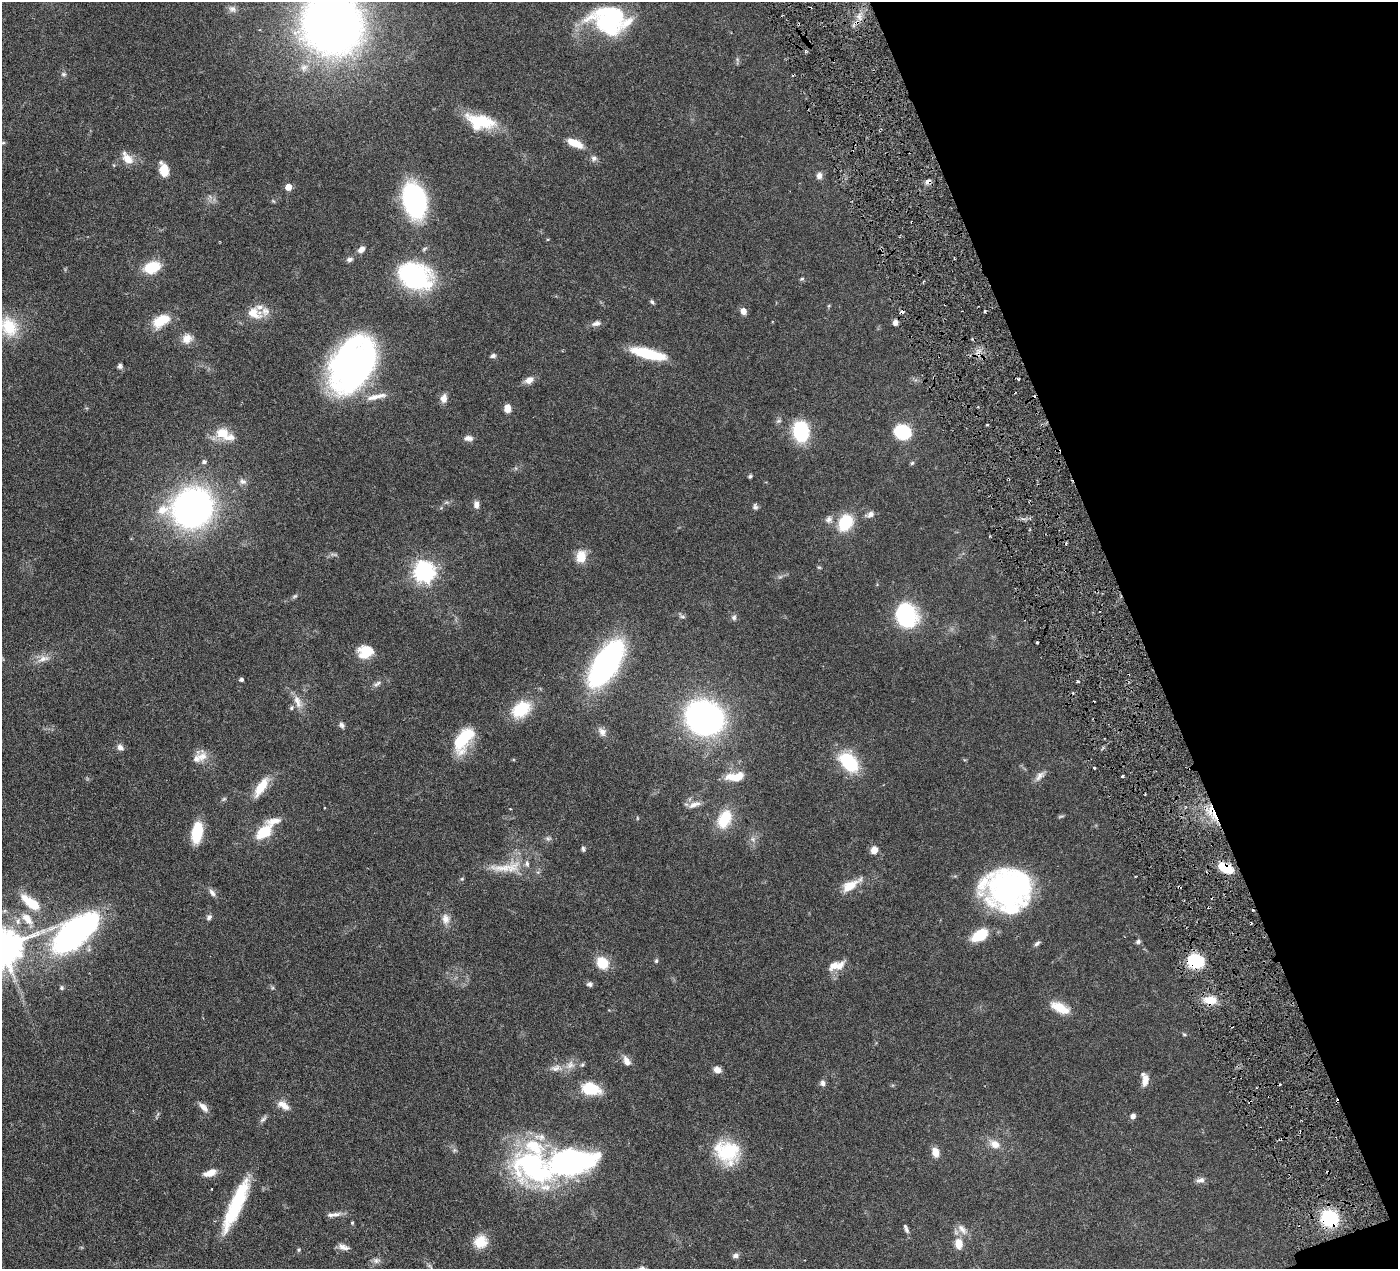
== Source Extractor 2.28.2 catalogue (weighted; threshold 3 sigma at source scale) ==
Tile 12 of 4 x 4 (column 4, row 3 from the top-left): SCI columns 4197-5592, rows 1570-2836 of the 5599 x 5543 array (HDU 1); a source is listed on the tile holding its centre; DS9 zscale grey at full resolution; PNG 1400 x 1271 px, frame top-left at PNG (2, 2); no overlay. Shown black and unused: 19% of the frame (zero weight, under 3 of 6 exposures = <1% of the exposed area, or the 3 px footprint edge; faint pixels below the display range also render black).
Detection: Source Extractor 2.28.2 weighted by HDU 2 'WHT'; one run over the whole footprint, this tile lists its part. Background 0.0864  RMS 0.0036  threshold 0.0149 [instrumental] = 3 sigma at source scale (4.09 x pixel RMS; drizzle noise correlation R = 1.36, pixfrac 0.8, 0.05/0.05 arcsec/px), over >= 5 px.
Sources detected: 174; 3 inside a brighter object's white glare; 5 cosmic-ray / hot-pixel residue — not listed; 15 inside a brighter listed object's ellipse — not listed separately; the other 151 listed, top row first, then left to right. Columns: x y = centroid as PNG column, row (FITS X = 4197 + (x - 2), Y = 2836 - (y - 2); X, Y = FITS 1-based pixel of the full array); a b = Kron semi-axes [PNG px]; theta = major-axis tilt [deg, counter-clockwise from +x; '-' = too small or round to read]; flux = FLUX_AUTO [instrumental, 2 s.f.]
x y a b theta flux
232 9 11 9 -27 1.6
609 20 35 29 -11 42
332 24 46 42 -60 290
63 74 8 6 -15 0.72
480 122 33 16 -11 15
3 143 6 4 18 0.38
575 143 17 7 -24 5.8
127 158 18 10 -51 3.8
594 158 9 8 - 1.1
164 170 11 7 -76 7.4
819 176 8 7 - 1.5
928 182 8 6 23 1.3
288 187 5 5 - 4.4
414 200 25 16 -78 69
361 249 9 6 40 1.7
350 259 9 6 18 0.97
152 267 14 10 19 12
415 278 34 26 -26 41
802 279 6 4 2 0.47
652 302 7 4 -52 0.66
743 311 6 6 - 2.3
254 313 20 13 -29 5.1
161 321 21 12 30 8.2
596 323 12 7 10 1.5
9 327 30 23 -64 12
187 339 13 12 - 3.2
648 354 36 10 -14 15
493 356 6 5 - 0.94
352 365 41 29 65 150
120 366 7 6 - 0.84
1018 379 4 3 - 0.45
529 380 10 8 24 2.3
376 397 32 7 13 4
444 398 12 8 78 2
507 408 8 6 -88 2.7
779 421 8 5 26 0.73
987 425 3 2 - 0.34
801 432 19 14 -83 23
902 432 12 10 -12 27
224 434 26 13 -26 6.9
468 438 11 7 -3 1.6
204 462 6 5 - 0.92
912 463 6 5 - 0.5
750 476 5 4 - 0.51
243 481 11 7 -24 1.3
476 504 9 6 -88 1.7
755 507 8 6 -73 0.86
192 508 28 25 23 170
870 514 12 7 22 1.5
829 519 10 9 - 1.6
845 523 19 14 60 12
581 556 16 12 77 5.1
819 567 6 4 -1 0.36
424 572 8 7 - 180
780 577 7 4 18 0.63
295 596 8 5 27 0.65
906 616 26 22 -70 25
682 617 8 4 -8 0.63
734 617 8 6 67 0.92
1037 643 3 2 - 0.41
365 652 16 14 12 7
43 659 21 8 17 2.9
606 663 37 17 57 93
241 680 4 4 - 0.87
1077 681 4 3 - 0.43
377 684 12 5 35 1.1
298 702 20 9 -66 3.3
521 709 25 17 38 12
704 717 25 21 -22 140
342 725 8 6 -49 0.92
602 732 13 9 -53 1.8
466 737 32 15 68 14
120 747 10 7 -42 1.4
202 756 19 14 -72 3.7
849 762 21 14 -48 19
1094 768 3 2 - 0.4
1039 776 16 7 49 2
1122 776 3 3 - 0.4
737 777 23 10 12 5.8
261 787 27 10 57 6.7
224 799 6 5 - 0.51
694 805 18 7 19 2.2
510 809 3 2 - 0.24
1212 810 14 11 72 6.2
637 818 5 3 - 0.3
724 819 22 14 64 10
197 832 17 9 80 15
263 832 18 11 37 10
548 839 7 6 - 0.8
753 839 7 6 - 0.98
583 849 7 4 -82 0.64
874 850 7 6 - 3.2
506 867 54 13 4 9
1225 868 16 8 -27 8.3
462 879 5 4 - 0.45
850 885 26 10 31 5.8
1179 887 3 3 - 0.42
1008 889 52 44 0 76
212 893 12 6 -53 1.3
32 904 19 7 -36 11
209 917 7 6 - 0.97
27 919 19 10 -49 4.5
446 919 15 11 -85 2.8
75 932 47 23 39 89
980 935 18 10 32 11
1138 941 6 6 - 0.77
1037 943 10 5 39 0.89
3 948 11 10 - 1100
656 961 6 5 - 0.54
1195 961 19 15 -15 12
602 963 13 11 -52 7.2
834 965 17 9 34 3.4
590 984 8 6 -8 0.95
62 988 5 5 - 0.55
272 988 6 4 71 0.42
1210 1000 16 10 -6 5.2
1060 1008 26 11 -26 6.2
1184 1034 6 4 -2 0.37
626 1061 13 8 -62 2.2
570 1065 13 11 39 2.9
556 1068 17 9 5 2.6
717 1070 8 7 - 2.1
1145 1080 16 8 81 2.7
823 1083 9 6 -81 1.1
591 1089 18 11 -13 12
1250 1102 4 3 - 0.48
281 1104 14 11 -32 2.7
203 1107 15 6 -44 2.1
1133 1116 5 5 - 1.7
263 1119 13 5 48 0.97
995 1144 13 10 -27 3.4
727 1152 30 26 -34 17
935 1152 10 7 -67 3.2
570 1162 65 32 5 88
210 1173 15 7 19 3.2
1200 1180 12 6 12 1.3
212 1189 3 2 - 0.22
236 1205 58 12 66 22
336 1214 15 7 14 1.7
1330 1218 14 13 - 23
352 1223 4 4 - 0.35
906 1229 12 5 -66 1
962 1229 17 9 -50 2.5
481 1242 16 15 - 5.7
959 1244 14 10 -87 3.9
343 1247 15 7 -18 1.7
299 1250 6 4 62 0.42
736 1255 8 6 17 1.2
376 1260 11 8 5 1.3
430 1266 11 3 -49 0.64
642 1268 7 5 3 0.98
Overlapping masked pixels (flux is a lower limit): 7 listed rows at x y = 928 182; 1212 810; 1225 868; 1179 887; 1195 961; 1250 1102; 1330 1218
Isophote crosses this tile's border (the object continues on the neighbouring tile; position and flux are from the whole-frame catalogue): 5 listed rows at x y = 609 20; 332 24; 9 327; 3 948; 642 1268